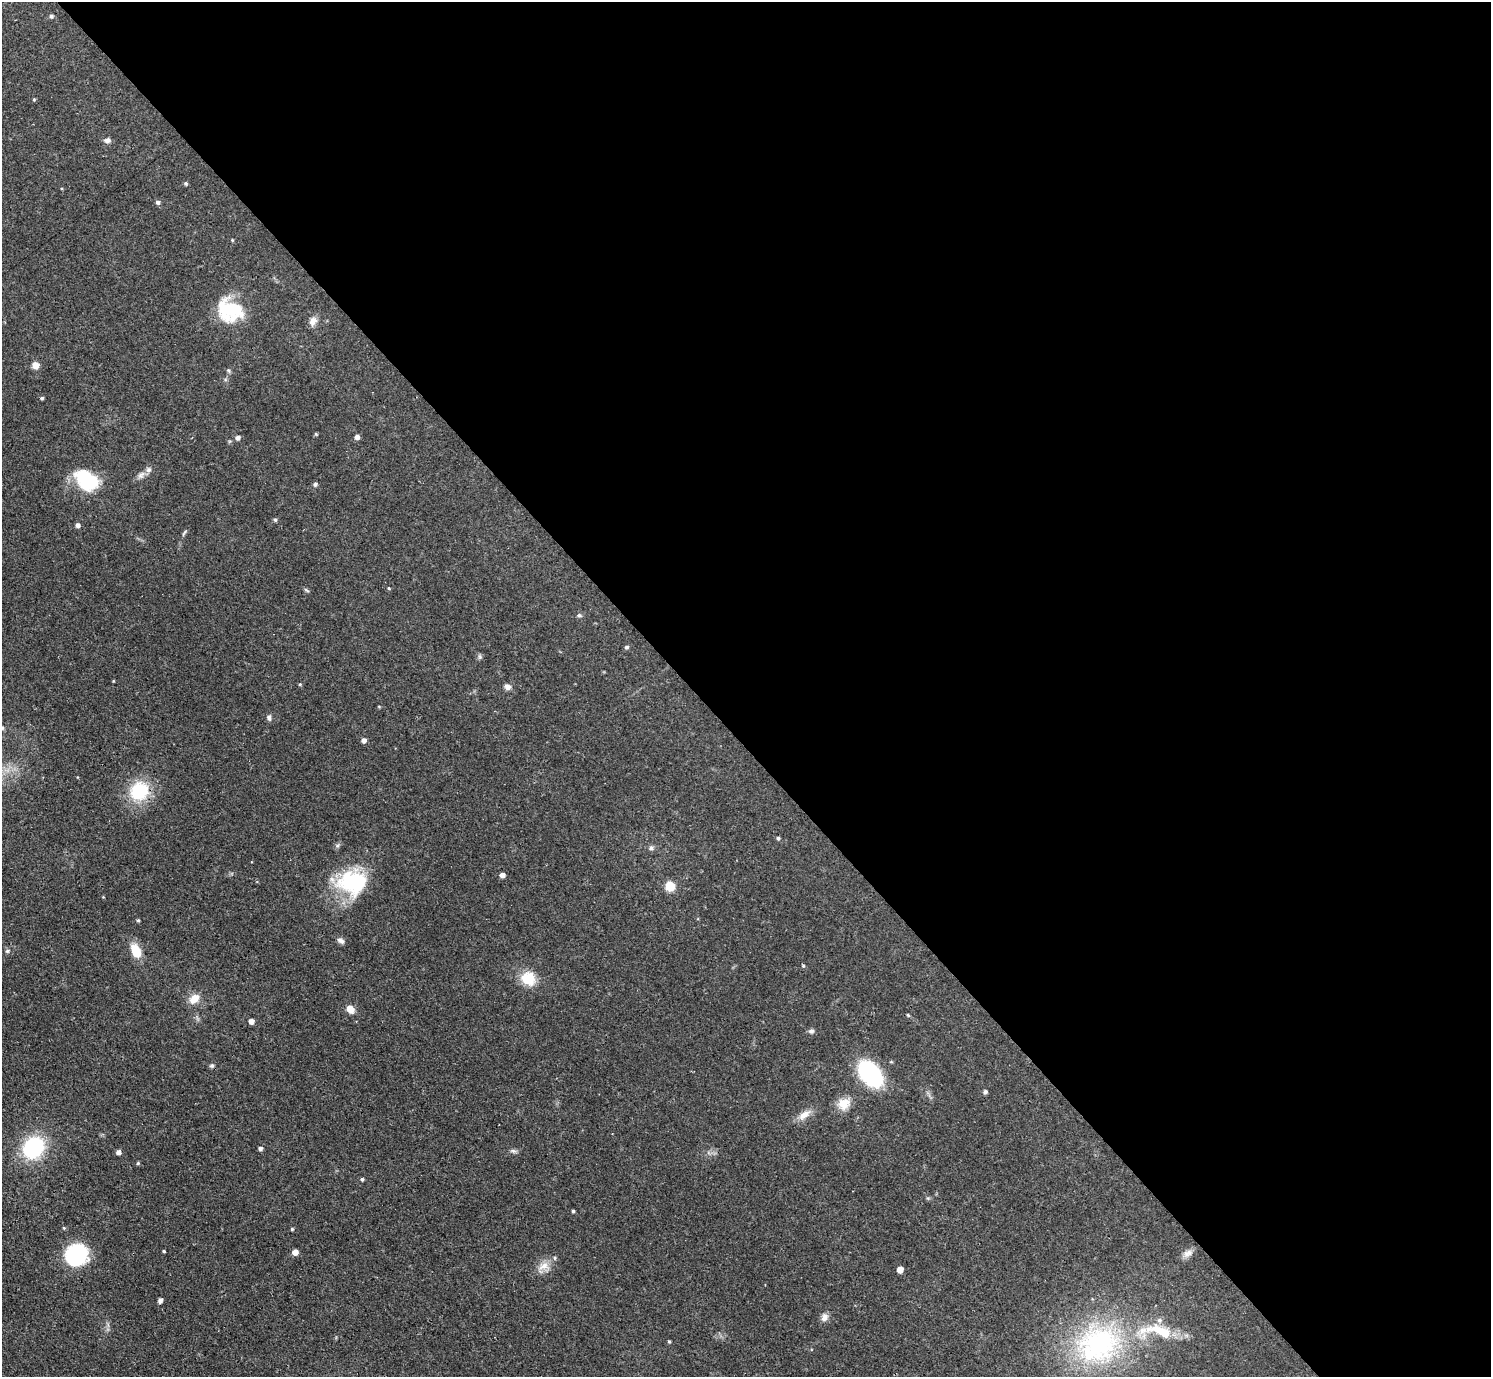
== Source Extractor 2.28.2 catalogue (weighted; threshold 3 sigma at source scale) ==
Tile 8 of 4 x 4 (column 4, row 2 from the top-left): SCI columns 4532-6020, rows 3082-4456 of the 6126 x 6131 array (HDU 1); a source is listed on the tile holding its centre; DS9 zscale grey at full resolution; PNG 1493 x 1379 px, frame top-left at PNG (2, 2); no overlay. Shown black and unused: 54% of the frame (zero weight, under 3 of 4 exposures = <1% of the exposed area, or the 3 px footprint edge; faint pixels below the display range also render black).
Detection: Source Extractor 2.28.2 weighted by HDU 2 'WHT'; one run over the whole footprint, this tile lists its part. Background 0.0738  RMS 0.006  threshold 0.027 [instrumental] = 3 sigma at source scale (4.5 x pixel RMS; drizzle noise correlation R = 1.50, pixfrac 1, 0.05/0.05 arcsec/px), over >= 5 px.
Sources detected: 82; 2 inside a brighter object's white glare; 1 cosmic-ray / hot-pixel residue — not listed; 7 inside a brighter listed object's ellipse — not listed separately; the other 72 listed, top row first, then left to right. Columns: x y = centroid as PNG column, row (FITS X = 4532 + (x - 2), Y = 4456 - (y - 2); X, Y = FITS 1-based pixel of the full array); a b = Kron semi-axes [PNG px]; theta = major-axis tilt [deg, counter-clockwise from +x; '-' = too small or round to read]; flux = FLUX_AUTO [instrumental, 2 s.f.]
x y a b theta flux
51 16 5 5 - 1.3
34 99 4 3 - 0.7
107 140 9 6 -4 2
186 183 5 5 - 0.92
158 202 5 5 - 1.6
232 240 4 4 - 0.54
226 309 38 23 -41 29
313 321 12 9 61 3.9
35 365 5 5 - 8.1
228 370 6 5 - 1.1
42 398 5 4 - 0.92
316 434 5 4 - 0.69
357 437 5 4 - 2.7
238 438 5 5 - 2.1
141 475 12 7 51 2.9
85 480 27 18 -60 33
315 484 5 5 - 1.4
275 520 5 4 - 1
78 525 5 4 - 2.1
184 533 11 3 54 1.1
389 588 4 3 - 0.6
306 590 9 3 -34 0.91
579 615 7 5 -13 1.2
627 647 6 4 17 0.96
480 657 8 5 -83 1.1
300 684 4 4 - 0.68
507 687 8 6 -35 2.6
379 706 5 3 - 0.51
269 717 7 6 - 1.8
2 728 5 5 - 1
364 740 5 4 - 2.6
139 791 18 17 - 33
778 838 4 4 - 1.1
651 848 6 6 - 1.7
502 875 5 4 - 3.1
350 881 33 28 -71 45
670 886 7 6 - 15
138 920 4 4 - 0.79
341 941 10 6 -35 2.2
7 951 6 5 - 1.2
136 951 15 9 -62 13
803 966 5 4 - 0.73
528 979 19 17 -31 14
194 999 13 9 42 7
350 1009 8 6 -44 6.3
251 1021 4 4 - 4.1
811 1031 8 6 -1 1.5
212 1066 6 6 - 1.3
870 1074 22 14 -50 73
985 1092 5 4 - 1.5
844 1104 18 15 37 8.2
804 1115 21 9 35 5.9
33 1147 20 17 51 52
260 1148 4 4 - 1.6
513 1151 8 5 -9 1.5
118 1152 4 4 - 2.7
138 1163 5 4 - 0.72
362 1179 4 4 - 1
573 1211 3 3 - 0.85
64 1228 5 3 - 0.6
292 1229 4 4 - 0.83
164 1251 3 3 - 0.66
295 1252 5 5 - 4.8
1188 1253 14 9 28 3.4
76 1255 19 17 31 60
544 1266 15 12 4 6.3
900 1270 5 5 - 5.3
160 1300 4 4 - 2.3
824 1317 9 8 - 3.5
1164 1332 31 14 -26 18
669 1342 4 3 - 0.74
1099 1344 62 51 -5 110
Isophote crosses this tile's border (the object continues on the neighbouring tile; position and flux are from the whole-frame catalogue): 1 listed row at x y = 2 728